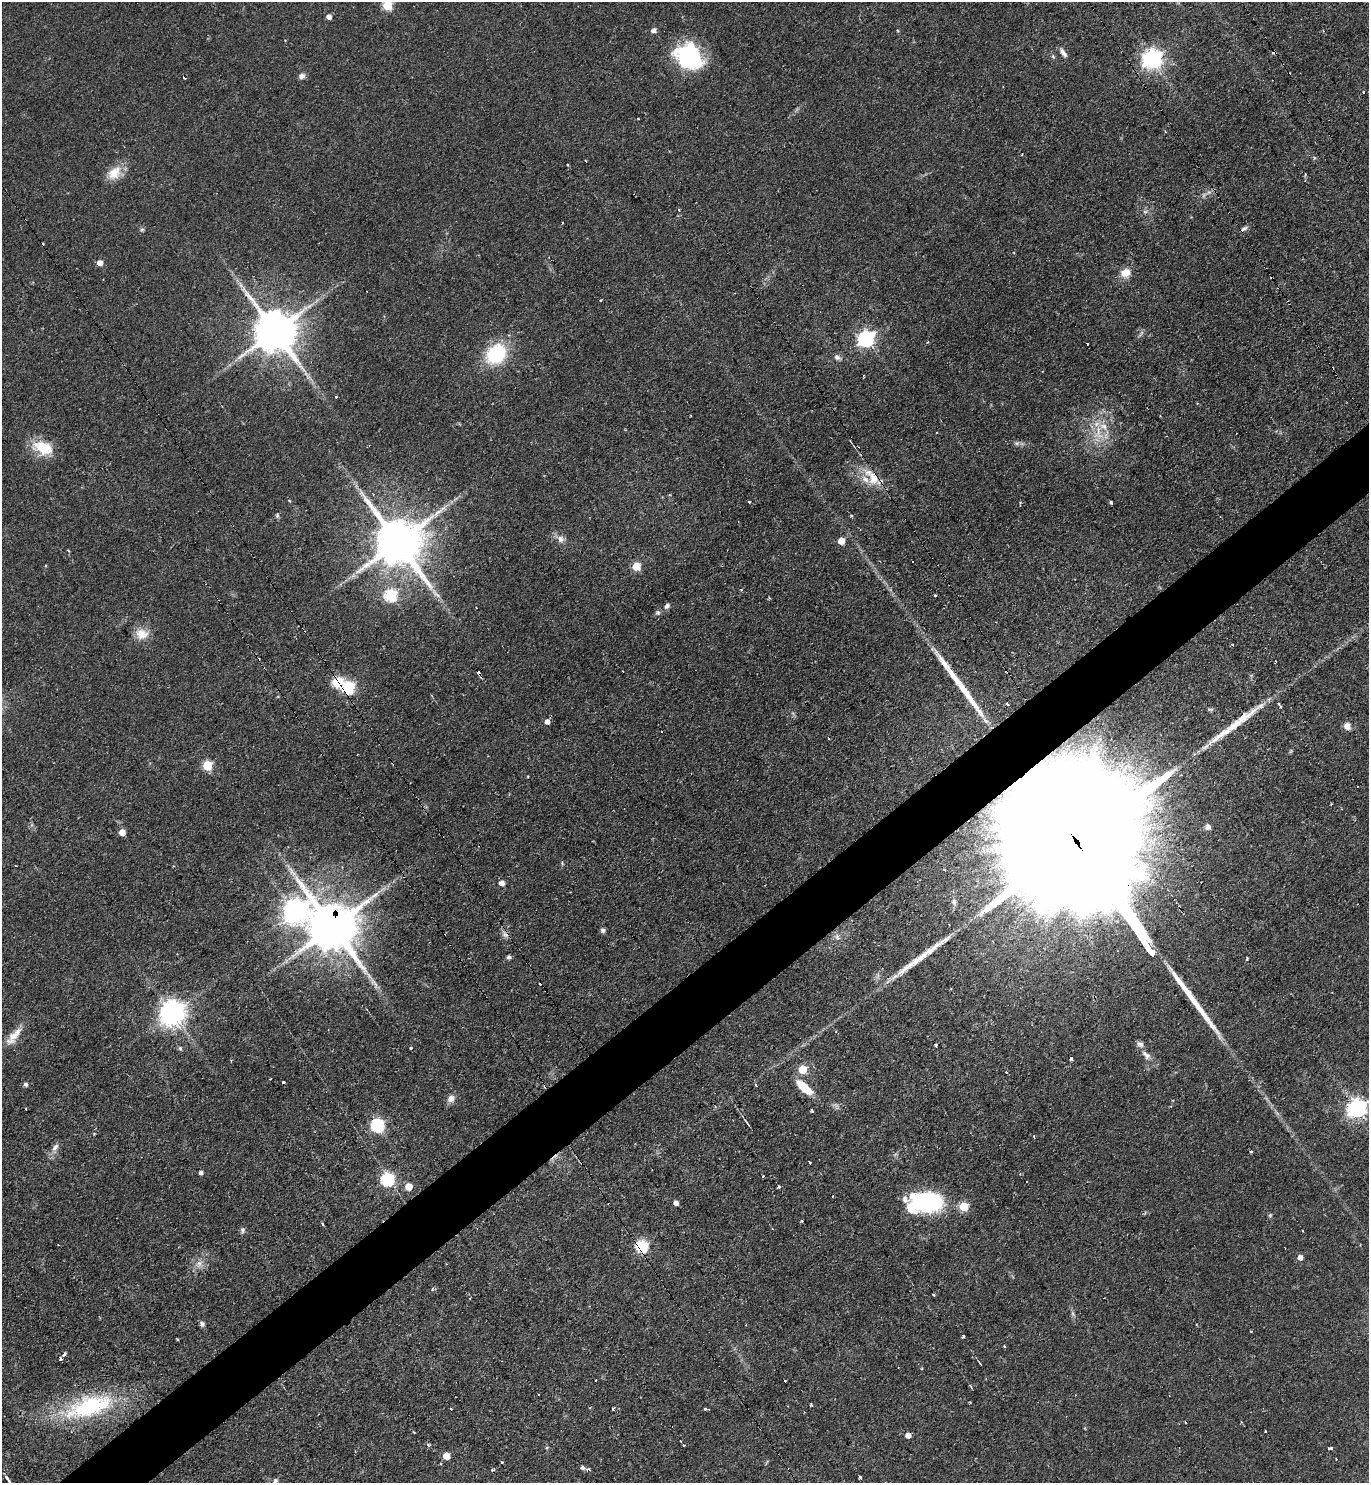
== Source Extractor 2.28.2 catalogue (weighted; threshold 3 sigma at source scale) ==
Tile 7 of 4 x 4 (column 3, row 2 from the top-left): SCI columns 2886-4252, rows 2961-4441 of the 5913 x 5921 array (HDU 1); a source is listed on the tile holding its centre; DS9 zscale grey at full resolution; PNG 1371 x 1485 px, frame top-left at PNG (2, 2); no overlay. Shown black and unused: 4% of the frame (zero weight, under 2 of 3 exposures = <1% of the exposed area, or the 3 px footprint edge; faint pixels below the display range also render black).
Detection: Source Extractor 2.28.2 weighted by HDU 2 'WHT'; one run over the whole footprint, this tile lists its part. Background 0.0706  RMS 0.0059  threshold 0.0267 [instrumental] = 3 sigma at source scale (4.5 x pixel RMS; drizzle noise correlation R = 1.50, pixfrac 1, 0.05/0.05 arcsec/px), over >= 5 px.
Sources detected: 170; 3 too faint to see at this stretch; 1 inside a brighter object's white glare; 19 cosmic-ray / hot-pixel residue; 7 long thin detections or spike segments (spike, bleed or trail) — not listed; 5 inside a brighter listed object's ellipse — not listed separately; the other 135 listed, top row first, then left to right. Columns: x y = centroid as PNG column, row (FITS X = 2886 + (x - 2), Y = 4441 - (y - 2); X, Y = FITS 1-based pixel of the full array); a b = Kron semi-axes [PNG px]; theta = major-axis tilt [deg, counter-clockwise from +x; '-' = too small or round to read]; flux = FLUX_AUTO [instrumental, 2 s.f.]
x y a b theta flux
388 5 5 5 - 32
329 17 5 4 - 3.4
654 30 5 4 - 2.9
1323 31 3 3 - 0.49
1063 53 13 6 -52 2.7
688 58 29 26 -21 56
1152 59 7 7 - 310
302 76 8 6 16 2.4
184 78 3 2 - 0.86
1364 92 3 2 - 0.62
1314 158 5 5 - 0.82
568 164 3 2 - 0.69
114 173 20 14 43 10
1305 174 4 3 - 0.69
679 210 3 3 - 0.82
1145 212 7 4 0 1.1
1244 228 10 5 27 1.7
142 229 6 4 19 0.92
100 263 5 5 - 4.5
1125 273 13 11 13 6.6
601 300 3 3 - 1
275 331 13 11 -55 2600
866 339 7 7 - 190
496 354 21 17 45 41
837 357 8 7 - 2
863 376 3 2 - 0.6
336 397 3 3 - 1.4
1197 403 3 3 - 0.54
1098 433 23 13 -89 14
1017 443 6 6 - 1.4
43 447 25 15 -24 18
873 478 21 12 -65 11
669 495 4 3 - 0.5
749 502 3 3 - 0.94
1111 502 3 3 - 2
277 515 7 5 -77 1.1
561 539 10 9 - 3.3
841 541 5 5 - 8.6
398 542 15 13 -54 3100
68 550 4 3 - 0.52
636 566 5 5 - 17
741 590 4 4 - 0.67
391 595 6 6 - 64
667 606 8 6 46 1.8
476 608 3 2 - 0.7
658 613 8 6 -76 1.4
142 634 17 14 -12 8.2
478 673 4 3 - 4.2
337 682 7 6 - 29
348 687 6 6 - 63
1278 704 3 3 - 0.65
1280 706 3 2 - 0.62
1244 716 11 9 65 5
547 721 5 5 - 3.1
1347 726 8 8 - 4
662 731 3 2 - 0.65
829 738 3 2 - 0.85
207 765 5 5 - 29
1208 827 7 7 - 2.4
122 832 5 5 - 6.4
1079 846 151 26 -56 110000
15 866 2 2 - 0.5
945 870 3 2 - 0.6
502 883 5 5 - 3.7
954 902 8 6 -78 1.5
295 911 11 9 65 570
332 926 14 13 - 3300
603 930 6 5 - 1.7
993 941 3 2 - 0.63
508 957 5 5 - 1.4
1247 958 4 3 - 0.98
172 1013 9 8 - 620
14 1036 30 9 51 8
935 1045 3 3 - 2.6
180 1048 6 5 - 0.99
411 1048 4 3 - 0.57
1146 1055 15 8 -42 4.2
1071 1059 3 3 - 1.9
803 1069 5 5 - 22
1007 1072 3 2 - 0.99
283 1082 3 3 - 3.4
25 1084 5 5 - 1.6
756 1085 3 3 - 0.91
804 1088 23 9 -41 12
451 1098 11 9 37 3.4
1357 1108 8 7 - 290
26 1109 2 2 - 0.59
812 1111 3 3 - 1.8
747 1123 12 2 -56 1.2
378 1125 6 6 - 84
94 1134 3 3 - 0.51
55 1147 13 6 55 3.1
809 1163 3 3 - 5.4
201 1172 4 4 - 2
763 1176 3 2 - 0.99
387 1179 6 6 - 85
409 1186 5 5 - 11
779 1187 3 3 - 1.9
926 1202 28 16 -6 95
676 1203 4 4 - 3
964 1206 5 5 - 25
802 1221 3 3 - 0.77
322 1223 3 3 - 0.95
243 1230 8 6 89 1.4
1302 1231 3 2 - 0.66
642 1246 6 6 - 61
1300 1257 5 5 - 3.1
199 1264 11 7 68 3.6
934 1294 3 3 - 1.8
202 1324 7 5 -49 1.8
1251 1331 3 2 - 0.66
963 1336 4 3 - 1.2
1004 1346 3 3 - 0.59
64 1354 4 3 - 3.6
60 1358 3 3 - 1.9
785 1381 3 2 - 0.73
970 1402 2 2 - 0.62
811 1405 4 3 - 0.76
89 1406 69 26 17 65
451 1409 3 2 - 0.51
613 1409 3 2 - 0.95
705 1409 4 3 - 3
1185 1422 3 2 - 0.57
908 1435 5 5 - 3.8
428 1445 4 4 - 1.3
1330 1448 5 3 - 1.4
446 1456 5 5 - 9.1
1336 1459 3 2 - 0.9
501 1462 3 3 - 0.79
583 1467 6 5 - 1.6
589 1469 5 4 - 1.3
493 1470 5 3 - 0.87
860 1478 3 3 - 3.7
8 1479 14 3 -56 3
275 1481 6 6 - 1.2
Overlapping masked pixels (flux is a lower limit): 7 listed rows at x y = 873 478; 478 673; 337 682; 348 687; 1079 846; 332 926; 642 1246
Isophote crosses this tile's border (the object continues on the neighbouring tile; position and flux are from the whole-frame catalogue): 3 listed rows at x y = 388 5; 1357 1108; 8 1479